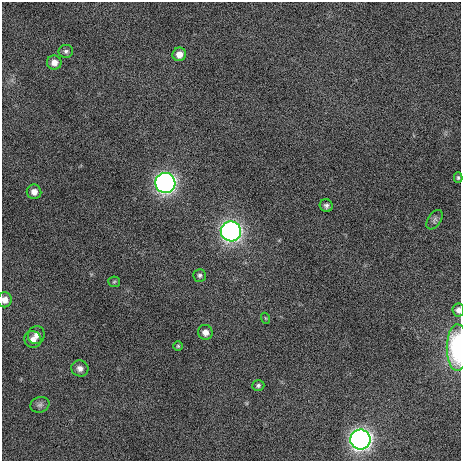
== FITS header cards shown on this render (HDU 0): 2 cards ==
NAXIS1  =                  459 / length of data axis 1
NAXIS2  =                  459 / length of data axis 2

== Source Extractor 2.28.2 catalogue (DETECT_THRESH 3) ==
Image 459 x 459 px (HDU 0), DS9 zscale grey, 1 PNG px = 1 image px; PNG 463 x 463 px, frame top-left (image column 1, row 459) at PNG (2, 2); each listed source drawn as its Kron ellipse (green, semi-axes under 4 px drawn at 4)
Background 284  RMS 8.6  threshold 25.8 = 3 sigma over >= 5 px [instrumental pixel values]
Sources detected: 23; all 23 listed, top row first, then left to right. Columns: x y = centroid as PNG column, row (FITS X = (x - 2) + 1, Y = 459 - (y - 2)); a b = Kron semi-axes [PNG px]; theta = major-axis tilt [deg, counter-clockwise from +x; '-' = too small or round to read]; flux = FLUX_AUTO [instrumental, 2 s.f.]
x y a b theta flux
66 51 7 6 - 1600
179 54 7 6 - 4700
54 62 7 7 - 4100
458 178 5 4 - 860
165 183 10 10 - 230000
34 192 7 7 - 4200
326 206 7 6 - 1700
435 220 11 6 57 1800
231 231 10 10 - 220000
200 275 6 6 - 1400
114 282 6 5 - 900
5 300 7 7 - 4100
458 310 6 6 - 2200
265 318 5 3 - 560
205 332 7 7 - 3600
36 335 9 8 - 3700
33 339 9 8 - 3600
178 346 5 5 - 730
457 347 23 10 89 58000
80 368 8 8 - 2900
258 385 6 5 - 1400
40 405 10 7 19 1900
360 439 10 10 - 280000
At the frame edge (FLAGS 8, measured only in part): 3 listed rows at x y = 5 300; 458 310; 457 347